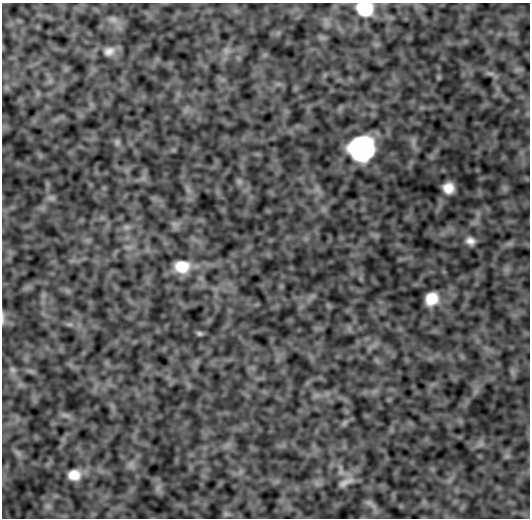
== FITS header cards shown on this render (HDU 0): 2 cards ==
NAXIS1  =                  528
NAXIS2  =                  516

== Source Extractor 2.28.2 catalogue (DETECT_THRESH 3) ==
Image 528 x 516 px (HDU 0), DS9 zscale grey, 1 PNG px = 1 image px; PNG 532 x 520 px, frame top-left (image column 1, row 516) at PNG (2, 3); no overlay
Background 4080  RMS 120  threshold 367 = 3 sigma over >= 5 px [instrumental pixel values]
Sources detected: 30; all 30 listed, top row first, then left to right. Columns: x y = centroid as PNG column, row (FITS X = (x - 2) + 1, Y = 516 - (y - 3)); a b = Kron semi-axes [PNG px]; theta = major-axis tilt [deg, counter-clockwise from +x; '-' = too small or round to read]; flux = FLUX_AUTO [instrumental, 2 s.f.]
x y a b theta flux
365 8 13 11 -10 3.9e+05
113 20 15 9 -15 7.0e+04
226 50 9 8 - 3.9e+04
109 51 17 13 15 8.8e+04
490 74 14 4 -3 2.9e+04
439 77 7 4 -90 1.3e+04
117 142 10 6 -90 2.6e+04
362 148 18 17 - 1.9e+06
239 181 9 6 -63 2.5e+04
448 188 10 9 - 1.1e+05
51 198 11 6 -7 3.0e+04
175 224 7 7 - 3.1e+04
126 227 9 7 1 3.0e+04
470 241 10 8 -25 5.6e+04
182 266 15 12 -1 2.1e+05
431 299 11 10 - 1.8e+05
3 318 14 3 -88 2.3e+04
69 324 10 4 0 2.4e+04
199 334 7 5 -20 1.8e+04
12 370 10 8 -60 3.5e+04
65 415 15 5 -11 3.5e+04
345 422 9 5 59 2.1e+04
18 453 12 5 -45 3.1e+04
131 464 9 4 53 2.8e+04
341 472 9 7 -75 3.6e+04
74 475 14 12 6 1.4e+05
346 482 19 7 27 6.1e+04
370 504 20 6 -34 3.7e+04
48 506 7 7 - 2.9e+04
226 514 7 4 -18 1.7e+04
At the frame edge (FLAGS 8, measured only in part): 2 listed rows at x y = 365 8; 3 318